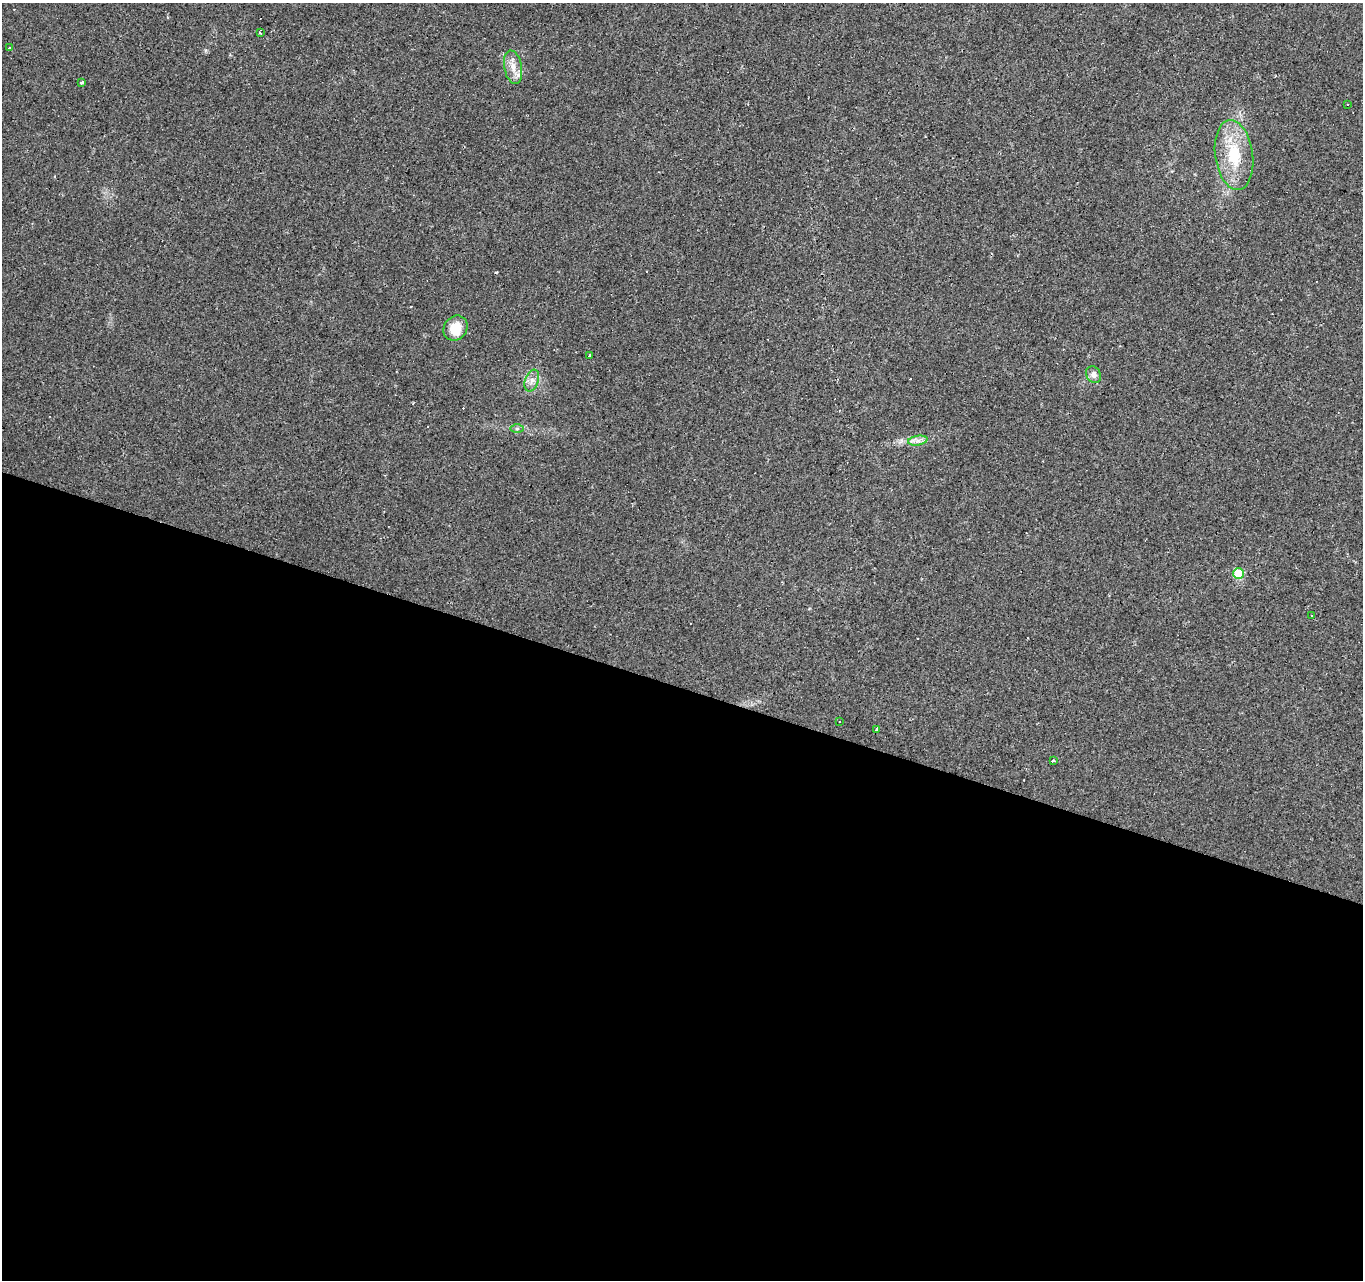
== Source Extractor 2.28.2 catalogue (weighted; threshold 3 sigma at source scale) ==
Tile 14 of 4 x 4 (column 2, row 4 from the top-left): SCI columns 1366-2726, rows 275-1552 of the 5449 x 5596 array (HDU 1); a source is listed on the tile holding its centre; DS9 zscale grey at full resolution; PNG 1365 x 1282 px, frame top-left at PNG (2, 3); each listed source drawn as its Kron ellipse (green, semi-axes under 4 px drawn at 4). Shown black and unused: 46% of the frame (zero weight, under 2 of 3 exposures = <1% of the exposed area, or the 3 px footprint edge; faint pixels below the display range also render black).
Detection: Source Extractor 2.28.2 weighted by HDU 2 'WHT'; one run over the whole footprint, this tile lists its part. Background 0.0448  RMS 0.0067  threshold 0.03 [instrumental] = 3 sigma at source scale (4.5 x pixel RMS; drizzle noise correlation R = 1.50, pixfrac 1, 0.0396/0.0396 arcsec/px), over >= 5 px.
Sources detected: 28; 10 cosmic-ray / hot-pixel residue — neither listed nor drawn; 1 inside a brighter listed object's ellipse — not listed separately; the other 17 listed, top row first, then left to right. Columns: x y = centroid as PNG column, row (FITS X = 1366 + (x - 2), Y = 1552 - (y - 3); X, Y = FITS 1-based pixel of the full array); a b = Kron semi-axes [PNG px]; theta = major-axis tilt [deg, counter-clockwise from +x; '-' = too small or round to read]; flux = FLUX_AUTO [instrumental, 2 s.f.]
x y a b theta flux
260 33 3 3 - 1.3
10 48 3 3 - 5.6
513 67 17 9 -80 6.4
82 82 4 3 - 1.9
1347 105 3 3 - 1.3
1234 155 35 19 -82 28
456 328 13 11 50 13
590 355 3 2 - 0.59
1094 375 9 7 -58 3.5
532 380 11 6 69 3.5
517 429 7 4 0 1.2
918 441 10 5 9 2.8
1239 573 5 5 - 30
1312 615 2 2 - 0.64
840 721 3 3 - 0.8
877 729 4 3 - 8.2
1053 760 3 3 - 2.7
Unlisted compact peaks at least as high as the median listed source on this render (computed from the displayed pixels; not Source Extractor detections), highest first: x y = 496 272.